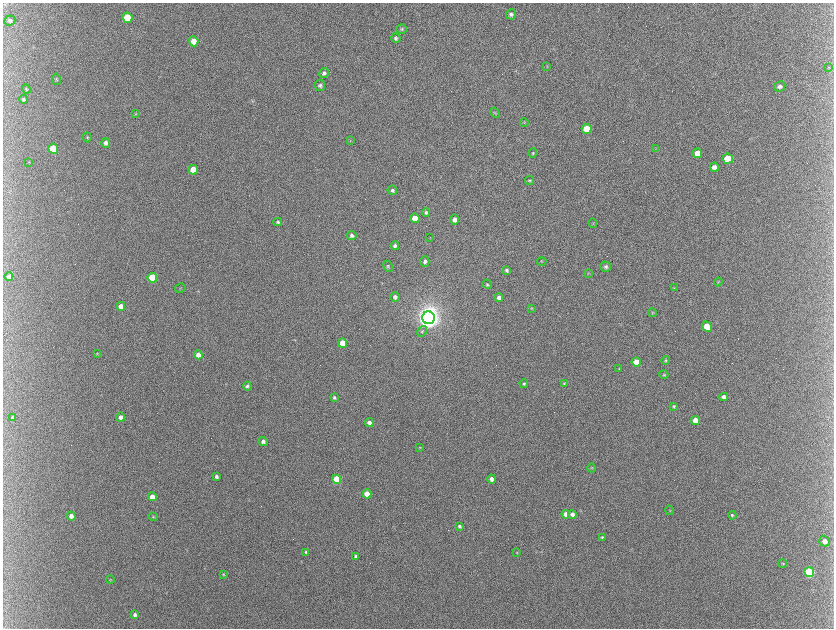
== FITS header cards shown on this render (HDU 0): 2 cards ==
NAXIS1  =                 1663 / length of data axis 1
NAXIS2  =                 1252 / length of data axis 2

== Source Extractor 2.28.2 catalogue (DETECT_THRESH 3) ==
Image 1663 x 1252 px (HDU 0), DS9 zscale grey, zoomed out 1/2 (1 PNG px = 2 x 2 image px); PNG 836 x 630 px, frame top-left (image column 2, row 1251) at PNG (3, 3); each listed source drawn as its Kron ellipse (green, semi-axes under 4 px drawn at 4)
Background 378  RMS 12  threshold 36.3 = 3 sigma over >= 5 px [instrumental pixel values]
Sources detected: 116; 15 cannot appear on this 1/2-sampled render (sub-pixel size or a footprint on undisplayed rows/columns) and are neither listed nor drawn; the other 101 listed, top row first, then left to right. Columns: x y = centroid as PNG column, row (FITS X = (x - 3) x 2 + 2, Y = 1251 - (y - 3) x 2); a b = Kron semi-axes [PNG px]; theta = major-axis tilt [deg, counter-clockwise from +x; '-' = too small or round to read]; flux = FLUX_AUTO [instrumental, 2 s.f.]
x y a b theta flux
511 14 5 5 - 6.9e+03
127 18 5 5 - 9.5e+04
10 21 5 5 - 5.2e+03
402 29 5 5 - 4.0e+03
396 38 5 4 - 5.4e+03
194 41 5 4 - 3.1e+04
547 66 3 3 - 1.8e+03
829 67 4 2 - 1.3e+03
324 73 5 4 - 5.9e+03
56 79 6 3 -78 3.0e+03
320 85 5 5 - 6.1e+03
780 86 6 5 - 7.3e+03
26 89 4 4 - 2.7e+03
23 99 4 4 - 4.0e+03
495 113 5 3 - 2.5e+03
136 114 3 3 - 2.1e+03
524 123 4 3 - 2.4e+03
587 129 5 5 - 4.9e+04
87 137 5 3 - 2.9e+03
350 140 3 2 - 1.5e+03
106 143 5 4 - 7.9e+03
53 149 5 4 - 1.0e+05
655 149 3 2 - 1.4e+03
533 153 5 3 - 2.5e+03
697 153 5 5 - 2.4e+04
728 159 5 5 - 6.6e+04
29 162 3 2 - 1.4e+03
714 167 4 4 - 1.5e+04
193 170 5 4 - 4.9e+04
530 180 4 4 - 3.0e+03
392 190 5 4 - 6.0e+03
426 212 4 4 - 4.7e+03
415 218 5 4 - 4.6e+04
455 220 5 4 - 1.2e+04
278 222 4 4 - 4.7e+03
593 223 5 2 - 1.8e+03
352 235 5 4 - 6.4e+03
430 238 3 2 - 1.0e+03
395 246 4 4 - 6.2e+03
425 261 5 4 - 6.3e+03
542 261 4 3 - 2.2e+03
388 266 6 4 -64 3.8e+03
606 267 5 5 - 5.0e+03
506 270 4 3 - 4.4e+03
588 273 4 2 - 1.6e+03
9 277 4 4 - 1.5e+04
152 278 5 4 - 1.3e+05
718 282 4 3 - 2.5e+03
487 284 5 4 - 3.6e+03
180 288 5 3 - 2.2e+03
674 288 4 3 - 1.6e+03
395 297 5 4 - 6.5e+03
499 298 4 4 - 9.6e+03
121 306 4 4 - 2.5e+04
531 308 4 3 - 2.1e+03
652 312 4 3 - 2.1e+03
428 318 6 6 - 3.4e+06
707 326 5 4 - 3.3e+04
422 331 6 4 52 3.9e+03
343 343 4 4 - 6.7e+04
97 353 4 3 - 1.8e+03
198 355 4 4 - 1.5e+04
666 360 4 4 - 3.0e+03
636 362 4 4 - 5.4e+04
619 369 3 3 - 1.4e+03
664 375 4 3 - 2.8e+03
564 383 4 3 - 2.6e+03
524 384 4 4 - 4.0e+03
247 386 4 4 - 4.7e+03
724 397 4 4 - 7.9e+03
334 398 4 3 - 3.8e+03
674 406 3 3 - 3.7e+03
121 417 4 4 - 1.4e+04
13 418 4 4 - 4.5e+03
695 420 4 4 - 2.4e+04
369 423 4 4 - 8.5e+03
263 441 4 4 - 8.1e+03
420 447 4 2 - 1.3e+03
592 468 4 3 - 2.2e+03
216 477 4 3 - 6.1e+03
337 479 4 4 - 1.3e+05
491 479 4 4 - 9.5e+03
367 494 4 4 - 5.6e+04
152 497 4 4 - 4.1e+04
670 510 5 3 - 1.9e+03
566 514 4 4 - 1.6e+04
572 514 4 4 - 9.3e+03
732 515 4 3 - 3.8e+03
71 516 4 4 - 1.3e+04
153 517 4 3 - 2.0e+03
459 526 4 3 - 4.6e+03
602 537 4 4 - 3.1e+03
825 541 6 5 - 1.2e+04
306 552 4 4 - 3.9e+03
517 552 3 3 - 1.4e+03
356 556 4 3 - 6.3e+03
783 564 4 3 - 1.9e+03
809 572 5 4 - 2.3e+05
223 574 4 3 - 2.0e+03
110 580 4 2 - 1.4e+03
135 615 4 3 - 6.5e+03
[15 sub-pixel or undisplayed-footprint detections neither listed nor drawn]